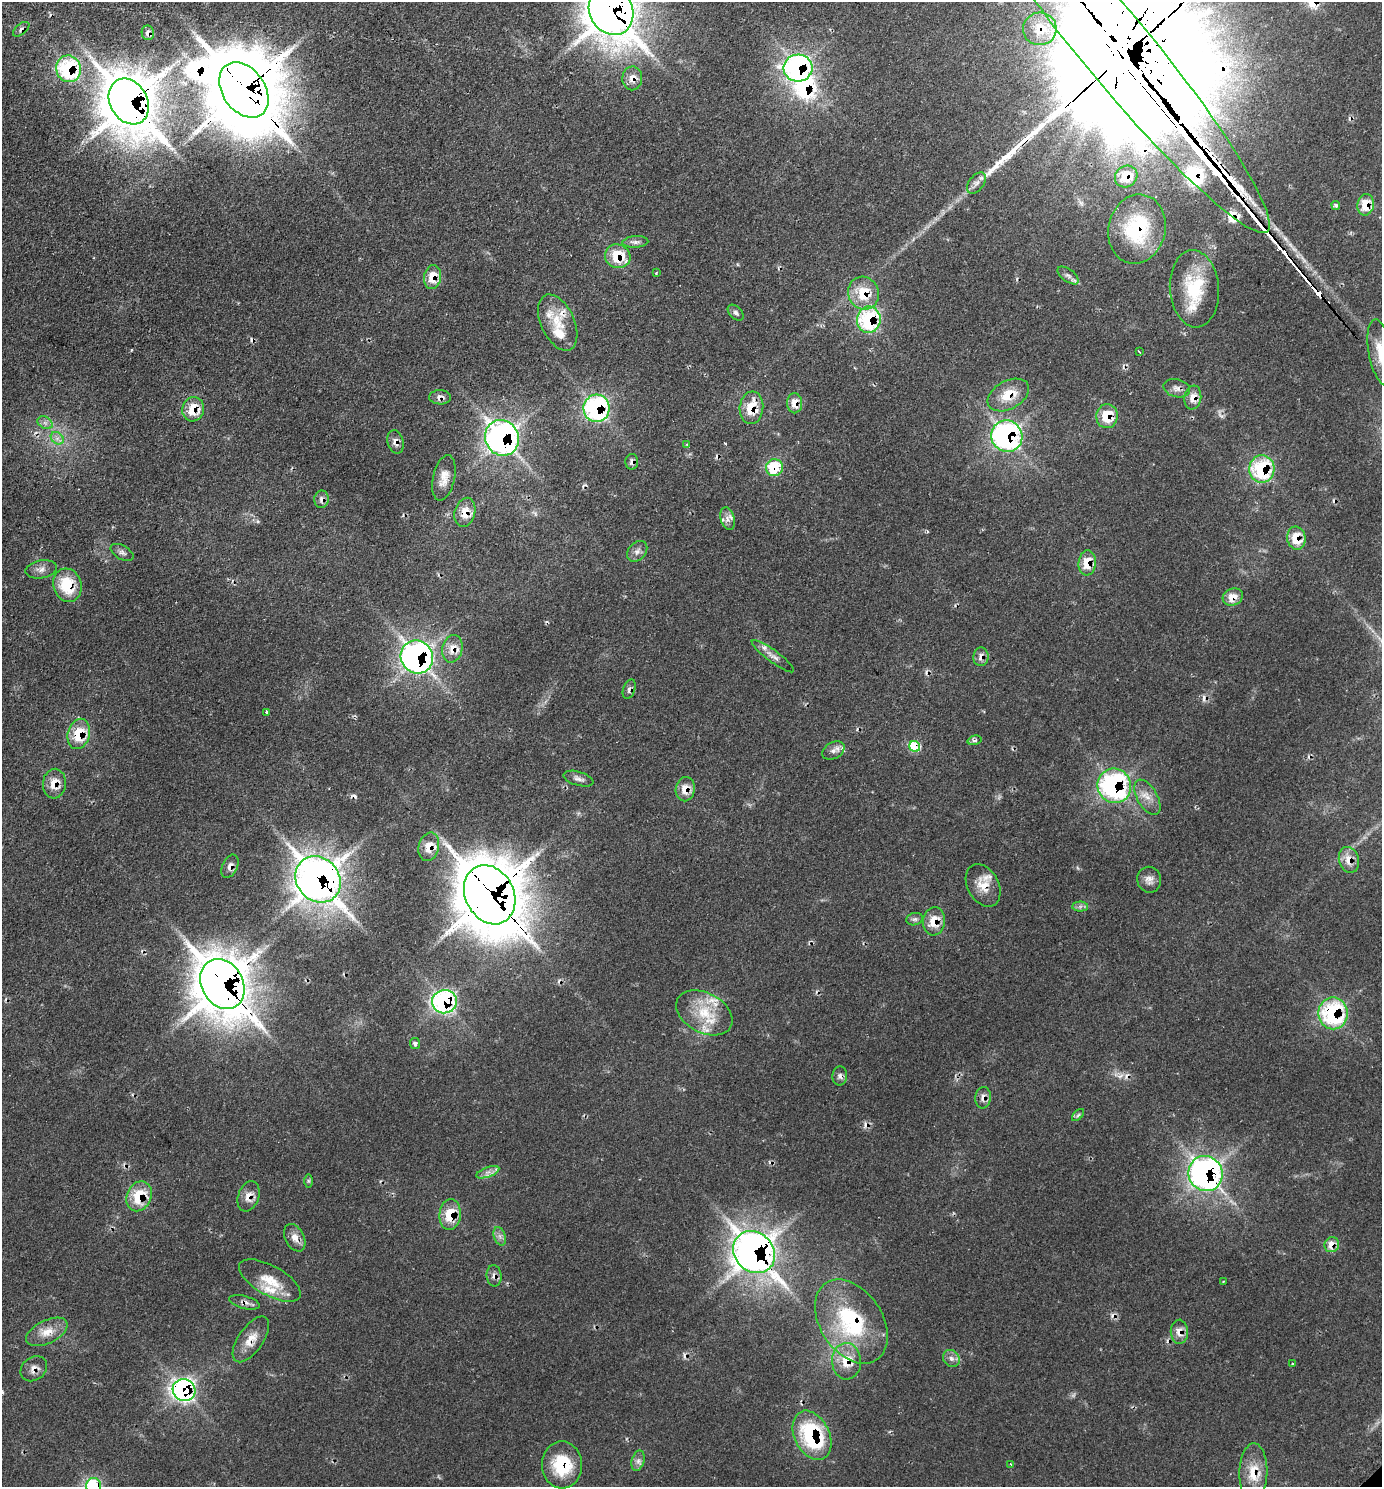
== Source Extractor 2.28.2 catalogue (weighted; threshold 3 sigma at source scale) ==
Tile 11 of 4 x 4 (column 3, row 3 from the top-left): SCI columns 3090-4469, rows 1537-3021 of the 6036 x 6039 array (HDU 1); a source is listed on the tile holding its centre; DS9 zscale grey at full resolution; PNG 1384 x 1489 px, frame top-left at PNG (2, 2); each listed source drawn as its Kron ellipse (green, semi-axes under 4 px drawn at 4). Shown black and unused: <1% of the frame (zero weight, under 2 of 3 exposures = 4% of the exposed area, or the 3 px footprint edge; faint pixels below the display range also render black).
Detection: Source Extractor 2.28.2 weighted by HDU 2 'WHT'; one run over the whole footprint, this tile lists its part. Background 0.136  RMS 0.0079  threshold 0.0356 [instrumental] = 3 sigma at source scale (4.5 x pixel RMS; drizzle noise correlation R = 1.50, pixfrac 1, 0.05/0.05 arcsec/px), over >= 5 px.
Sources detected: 160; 1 too faint to see at this stretch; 3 inside a brighter object's white glare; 23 cosmic-ray / hot-pixel residue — neither listed nor drawn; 15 inside a brighter listed object's ellipse — not listed separately; the other 118 listed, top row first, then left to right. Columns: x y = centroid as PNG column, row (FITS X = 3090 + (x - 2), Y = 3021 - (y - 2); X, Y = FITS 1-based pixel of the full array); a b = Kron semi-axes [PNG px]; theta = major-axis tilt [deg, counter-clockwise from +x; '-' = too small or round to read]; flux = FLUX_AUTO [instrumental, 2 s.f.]
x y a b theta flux
611 11 25 21 -60 2000
21 29 9 5 40 2.8
1040 29 17 16 - 16
148 33 7 6 - 3.8
1114 45 241 35 -50 95000
798 68 14 13 - 190
68 69 13 12 - 79
632 78 12 10 88 7.8
244 90 30 21 -55 8000
129 101 24 19 -60 3000
1126 176 12 10 37 19
976 183 12 7 51 4.4
1336 205 4 4 - 1.7
1366 205 11 8 82 17
1137 229 35 28 77 56
635 242 13 6 4 3.1
618 256 13 11 -26 25
656 273 3 2 - 0.62
1068 275 12 6 -36 3.3
432 277 12 8 81 14
1194 289 38 24 -86 44
864 293 17 15 -66 25
736 313 9 6 -45 2.2
869 320 13 11 83 76
558 322 30 16 -65 20
1139 352 3 2 - 0.75
1381 353 34 12 -79 17
1177 388 13 9 -14 4.6
1008 395 22 14 29 18
440 397 11 7 -2 3.8
1193 398 12 8 81 8.5
795 403 10 7 89 10
596 408 14 13 - 110
751 408 16 12 85 19
193 409 12 11 - 18
1107 416 12 11 - 21
45 423 8 6 -30 2.7
1007 436 16 15 - 170
57 438 7 5 -44 3
502 438 18 16 -65 270
395 442 12 8 -75 4.6
687 445 4 4 - 0.87
632 462 8 6 89 2.9
774 468 8 8 - 37
1262 469 14 12 88 64
444 478 23 11 77 9.2
322 499 8 7 - 3.7
465 512 15 10 74 11
727 519 11 7 -74 3.8
1296 538 11 9 -82 16
637 551 12 8 47 3.9
122 552 12 7 -29 2.9
1087 563 12 8 85 14
41 569 16 9 11 5.1
67 585 17 14 -73 30
1233 597 10 8 26 10
452 649 14 10 77 9.5
773 656 26 6 -36 5
417 657 17 16 - 260
981 657 9 7 89 5.1
629 689 10 6 70 3
267 712 4 3 - 3.6
79 734 15 11 76 23
975 740 7 4 15 1.9
915 746 6 5 - 45
833 751 12 8 30 4.4
578 779 15 7 -17 3.6
54 784 15 11 85 12
1114 786 17 16 - 130
685 789 12 9 80 9.2
1147 797 19 10 -60 8.5
429 847 14 10 75 12
1349 860 13 10 -75 9.4
230 866 12 7 65 4.4
318 879 24 21 -49 930
1149 880 13 12 - 5.5
983 885 22 15 -62 13
490 895 31 24 -62 4200
1080 906 7 5 2 2.3
915 919 8 6 15 2.2
934 921 14 11 82 13
222 984 26 20 -61 2500
444 1002 12 11 - 150
704 1013 30 20 -28 29
1333 1013 16 14 -81 89
415 1044 5 5 - 2.8
840 1076 9 7 88 3
983 1098 11 8 86 4.8
1078 1115 7 4 45 1.4
488 1172 12 5 20 3.8
1205 1173 18 17 - 250
308 1181 7 4 -90 1.3
139 1196 15 12 66 26
249 1196 15 10 71 7.6
450 1214 15 10 84 21
500 1236 9 5 -71 3
295 1238 14 9 -63 6.5
1332 1245 7 7 - 9.3
754 1252 22 19 -46 710
494 1276 10 7 -85 3.9
270 1280 34 15 -29 19
1223 1281 3 2 - 0.61
245 1302 16 6 -15 3.9
851 1321 46 31 -56 75
47 1332 22 11 26 11
1179 1332 12 8 -88 7.2
251 1339 26 12 55 12
951 1358 9 7 -44 3.6
846 1361 18 14 -88 17
1292 1364 3 3 - 0.94
34 1369 14 11 36 5.8
184 1390 11 11 - 220
812 1435 26 17 -64 77
638 1461 10 6 74 3.3
1011 1464 4 3 - 1.3
562 1465 23 20 -87 36
1253 1472 29 14 89 18
94 1486 8 7 - 64
Overlapping masked pixels (flux is a lower limit): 76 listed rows (the first 20) at x y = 611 11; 21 29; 1040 29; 148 33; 1114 45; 798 68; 68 69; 632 78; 244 90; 129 101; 1126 176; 1366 205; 1137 229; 618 256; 432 277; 864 293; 869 320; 1177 388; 1008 395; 440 397
Isophote crosses this tile's border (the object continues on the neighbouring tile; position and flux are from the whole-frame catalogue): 4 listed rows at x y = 611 11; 1114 45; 1381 353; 94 1486